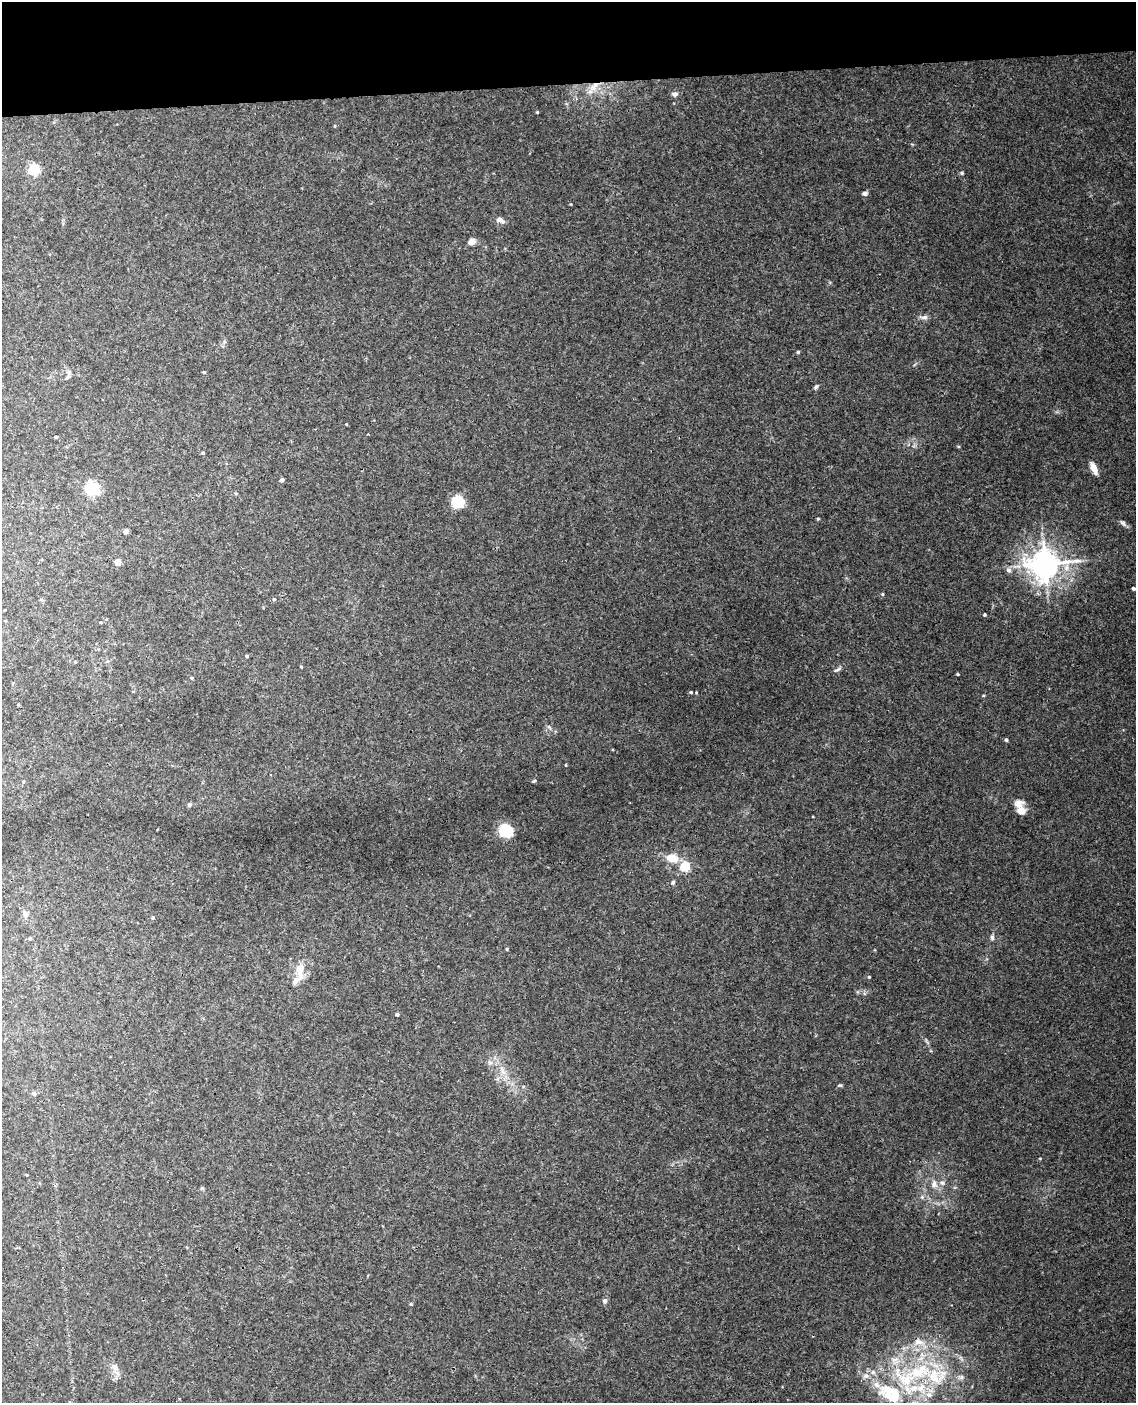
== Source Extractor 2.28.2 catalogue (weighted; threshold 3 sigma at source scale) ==
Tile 3 of 4 x 3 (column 3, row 1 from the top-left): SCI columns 2328-3461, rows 3043-4443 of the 4652 x 4581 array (HDU 1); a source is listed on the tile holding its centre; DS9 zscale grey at full resolution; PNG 1138 x 1405 px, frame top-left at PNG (2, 2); no overlay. Shown black and unused: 6% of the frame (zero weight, under 3 of 4 exposures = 6% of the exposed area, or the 3 px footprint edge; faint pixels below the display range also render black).
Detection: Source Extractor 2.28.2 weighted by HDU 2 'WHT'; one run over the whole footprint, this tile lists its part. Background 0.0392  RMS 0.004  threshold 0.0181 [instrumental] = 3 sigma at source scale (4.5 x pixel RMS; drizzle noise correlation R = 1.50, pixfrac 1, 0.05/0.05 arcsec/px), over >= 5 px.
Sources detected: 82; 8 inside a brighter listed object's ellipse — not listed separately; the other 74 listed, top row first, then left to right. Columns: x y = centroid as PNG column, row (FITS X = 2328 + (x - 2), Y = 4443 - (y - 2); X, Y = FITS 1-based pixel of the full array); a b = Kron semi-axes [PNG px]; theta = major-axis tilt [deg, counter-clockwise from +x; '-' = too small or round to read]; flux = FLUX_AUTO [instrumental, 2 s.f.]
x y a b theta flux
593 87 24 7 48 4.8
675 94 8 6 9 1.4
537 112 4 3 - 0.38
335 126 4 3 - 0.34
34 169 5 5 - 48
962 173 5 4 - 0.52
865 193 5 4 - 1.8
500 220 13 6 -22 1.9
472 241 5 4 - 7.4
924 317 10 6 2 1.5
798 352 3 3 - 0.62
69 372 9 6 77 1.3
204 372 3 3 - 0.57
816 387 7 4 46 0.76
56 437 3 3 - 0.37
203 453 4 3 - 0.48
1094 468 13 6 -65 3.6
282 480 4 3 - 1.3
92 488 8 8 - 25
236 493 5 3 - 0.4
458 502 10 9 - 13
818 519 4 3 - 0.45
1123 523 10 5 -39 1.2
126 531 5 4 - 1.2
118 562 4 4 - 5
1045 564 10 9 - 600
1009 570 7 6 - 1.4
1133 589 4 3 - 0.82
882 594 4 4 - 0.49
274 599 5 4 - 0.55
42 600 5 3 - 0.49
984 614 4 4 - 0.58
247 656 4 3 - 0.66
301 667 3 3 - 0.33
837 670 12 4 29 0.94
957 674 3 3 - 0.45
191 678 4 3 - 0.48
691 692 5 4 - 0.54
983 696 4 3 - 0.42
18 705 4 2 - 0.31
1006 740 4 4 - 0.76
566 765 3 3 - 0.35
23 781 5 4 - 0.52
534 781 5 4 - 0.47
1019 804 12 11 - 3.2
189 805 5 5 - 1
506 831 7 7 - 35
672 858 12 8 -10 6.9
685 866 5 5 - 27
673 882 6 5 - 0.67
25 914 9 7 63 1.5
153 918 5 4 - 0.5
992 937 7 5 -90 0.92
30 939 5 5 - 0.6
507 949 3 3 - 0.52
300 970 19 9 88 6.4
869 977 4 3 - 0.42
397 1014 4 3 - 1
503 1072 10 5 -59 1.9
839 1085 6 4 1 0.59
34 1093 6 6 - 0.82
27 1175 4 2 - 0.29
942 1183 8 7 - 1.3
934 1184 11 7 -88 2.1
202 1188 4 4 - 0.66
605 1301 7 5 75 1.1
411 1304 4 4 - 0.45
918 1342 13 9 -13 3.9
115 1367 13 7 -61 2.5
919 1371 41 21 17 32
866 1376 9 8 - 2
961 1377 7 6 - 1.2
929 1395 10 8 0 3
894 1397 43 15 -15 17
Overlapping masked pixels (flux is a lower limit): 1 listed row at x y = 593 87
Isophote crosses this tile's border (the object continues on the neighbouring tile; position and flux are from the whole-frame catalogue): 1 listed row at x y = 894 1397
Unlisted compact peaks at least as high as the median listed source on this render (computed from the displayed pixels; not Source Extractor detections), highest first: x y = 549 727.